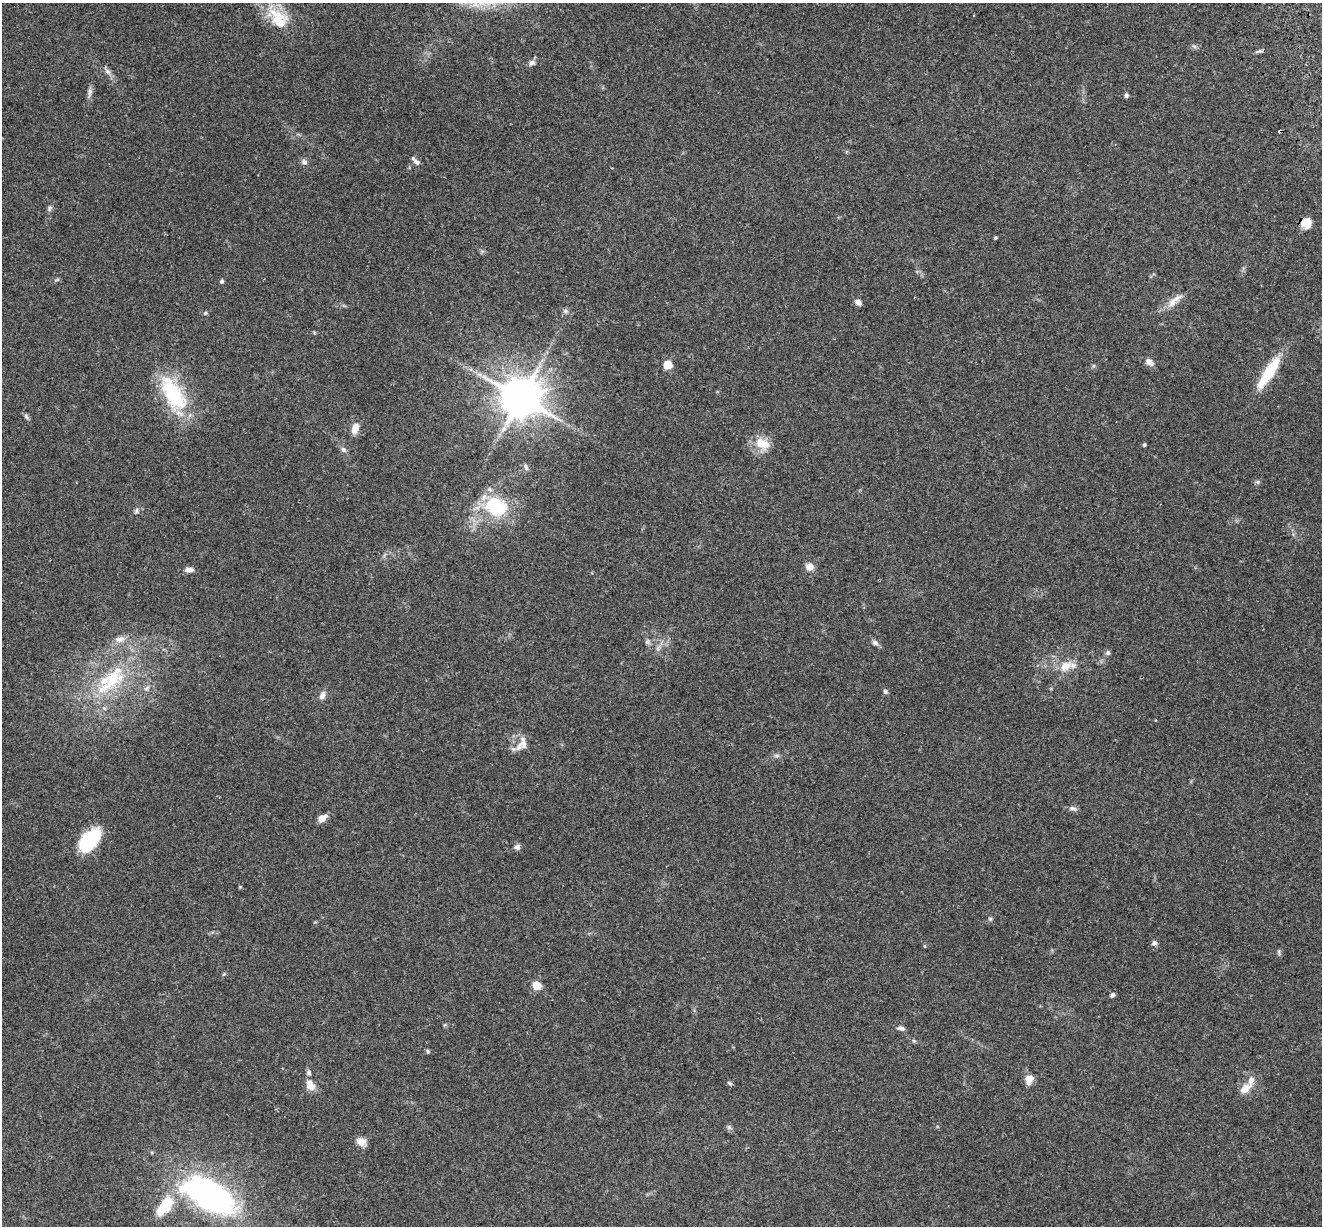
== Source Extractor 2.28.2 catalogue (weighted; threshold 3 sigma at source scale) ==
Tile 10 of 4 x 4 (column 2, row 3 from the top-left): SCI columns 1443-2762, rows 1481-2704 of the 5522 x 5357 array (HDU 1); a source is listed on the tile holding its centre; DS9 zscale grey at full resolution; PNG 1324 x 1228 px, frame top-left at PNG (2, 3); no overlay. Shown black and unused: <1% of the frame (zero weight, under 3 of 4 exposures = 9% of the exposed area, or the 3 px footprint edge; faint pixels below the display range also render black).
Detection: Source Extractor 2.28.2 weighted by HDU 2 'WHT'; one run over the whole footprint, this tile lists its part. Background 0.176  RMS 0.007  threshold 0.0315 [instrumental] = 3 sigma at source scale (4.5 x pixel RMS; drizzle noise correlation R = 1.50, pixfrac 1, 0.0396/0.0396 arcsec/px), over >= 5 px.
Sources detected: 77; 1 inside a brighter object's white glare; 1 cosmic-ray / hot-pixel residue — not listed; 5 inside a brighter listed object's ellipse — not listed separately; the other 70 listed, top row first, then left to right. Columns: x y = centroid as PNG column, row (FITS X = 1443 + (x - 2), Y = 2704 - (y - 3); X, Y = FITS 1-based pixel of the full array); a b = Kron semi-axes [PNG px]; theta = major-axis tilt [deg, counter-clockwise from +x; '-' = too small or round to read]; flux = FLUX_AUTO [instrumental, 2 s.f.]
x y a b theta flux
279 22 28 22 -19 20
1194 46 8 4 -36 1.4
1259 51 12 4 16 1.5
532 63 9 7 -10 2.3
108 71 10 6 -45 2.6
90 92 12 6 82 2.7
1126 95 5 4 - 2
304 162 9 7 -32 2.3
417 162 9 6 -40 2.4
50 208 9 5 67 1.8
1306 223 11 10 - 7.9
995 238 4 4 - 0.79
57 280 6 4 20 0.96
222 281 5 4 - 1.3
1176 299 20 7 39 6.5
858 302 7 6 - 3.2
565 311 8 6 -21 1.7
205 313 5 5 - 0.88
1149 362 11 7 -38 4.3
668 365 5 5 - 24
1093 366 6 4 90 0.96
1270 371 39 12 58 26
479 374 7 4 -18 2.1
173 394 51 23 -60 51
521 398 12 12 - 2300
26 417 10 5 -55 1.6
355 428 13 8 72 6.2
762 443 22 15 -29 12
1144 445 4 4 - 0.95
343 449 8 6 -45 2.1
526 467 9 5 -65 1.9
1257 482 6 5 - 1.2
496 507 27 21 -27 46
136 511 8 5 73 1.5
809 567 9 9 - 5.2
189 570 11 6 3 3.4
120 639 14 8 13 4.9
647 641 7 6 - 1.6
875 643 9 6 -35 2.4
1108 653 7 6 - 1.6
1065 666 20 12 30 11
112 680 59 23 44 56
147 688 10 5 38 2.2
885 691 7 5 -58 1.3
322 695 11 7 71 3.4
1155 720 3 2 - 0.61
523 744 14 11 -73 6.2
777 756 7 5 20 1.6
1073 808 11 6 -19 2.3
322 818 8 5 33 8
90 842 24 19 37 33
517 847 8 7 - 2.3
990 919 5 5 - 1.2
1154 943 7 6 - 1.9
925 946 5 3 - 0.65
1279 952 9 3 -78 1.1
537 985 5 5 - 25
1112 995 6 4 43 1.7
901 1028 9 5 -16 2.2
914 1041 6 4 -18 0.97
428 1051 6 5 - 1
309 1072 8 6 89 1.8
1029 1079 11 10 - 5.5
729 1083 8 3 -27 1.1
310 1085 12 9 -65 7.1
1245 1088 18 10 40 7.5
729 1127 6 6 - 1.6
362 1142 12 10 -37 5.1
209 1195 67 33 -28 170
164 1206 25 12 52 26
Overlapping masked pixels (flux is a lower limit): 1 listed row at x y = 1306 223